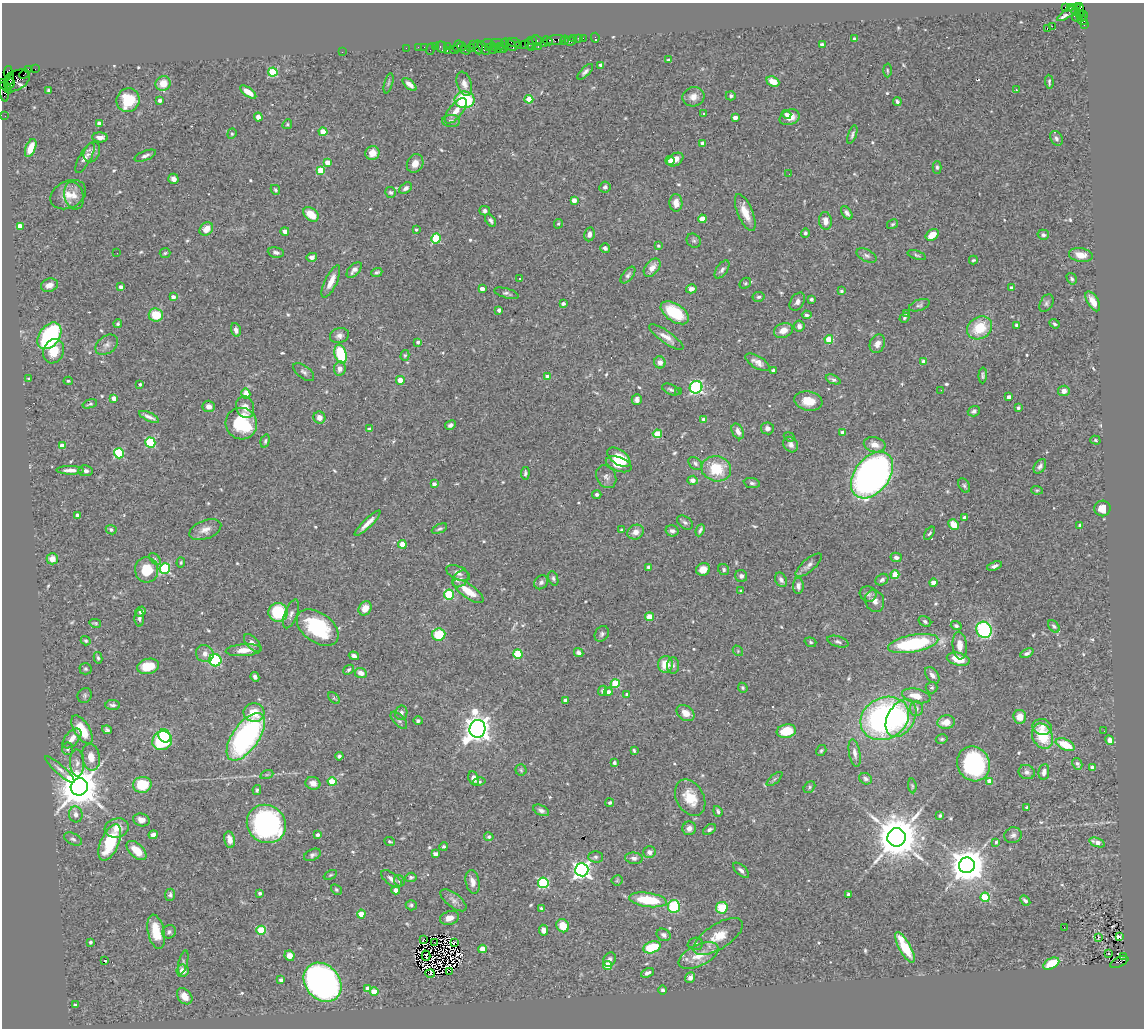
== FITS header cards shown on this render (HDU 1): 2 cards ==
NAXIS1  =                 1142
NAXIS2  =                 1026

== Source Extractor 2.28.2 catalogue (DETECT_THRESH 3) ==
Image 1142 x 1026 px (HDU 1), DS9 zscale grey, 1 PNG px = 1 image px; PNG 1146 x 1030 px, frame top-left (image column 1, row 1026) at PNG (2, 3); each listed source drawn as its Kron ellipse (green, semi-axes under 4 px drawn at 4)
Background 0.954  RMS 0.047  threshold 0.14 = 3 sigma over >= 5 px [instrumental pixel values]
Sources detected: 618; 5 with non-positive FLUX_AUTO (blend fragments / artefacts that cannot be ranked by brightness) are neither listed nor drawn; of the other 613, the 500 brightest by FLUX_AUTO listed and drawn (113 fainter detections omitted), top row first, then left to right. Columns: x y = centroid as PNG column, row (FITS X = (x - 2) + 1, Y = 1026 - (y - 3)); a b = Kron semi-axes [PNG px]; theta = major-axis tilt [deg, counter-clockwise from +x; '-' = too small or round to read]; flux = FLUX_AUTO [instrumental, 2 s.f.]
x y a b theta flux
1065 7 3 3 - 340
1070 7 3 3 - 33
1080 10 7 4 80 400
1075 11 4 3 - 360
1069 12 14 3 37 25
1078 16 7 4 39 450
1083 16 5 3 - 330
1082 20 6 4 -36 230
1084 25 3 2 - 56
1052 26 2 2 - 730
1047 29 3 2 - 4.5
573 38 4 3 - 140
578 38 2 2 - 18
583 38 2 2 - 38
595 38 5 3 - 13
855 39 4 3 - 23
537 40 6 3 -51 92
556 40 9 5 8 270
565 40 5 3 - 37
533 41 3 2 - 60
548 41 6 4 -26 180
570 41 5 3 - 110
514 42 6 3 -11 180
487 43 6 3 8 120
497 43 6 2 3 240
529 43 6 3 -83 110
544 43 4 3 - 74
524 44 2 2 - 54
473 45 4 3 - 57
504 45 7 4 77 250
511 45 6 3 -53 170
519 45 2 2 - 48
822 45 4 3 - 16
435 46 3 2 - 61
458 46 6 2 69 66
462 46 4 2 - 48
500 46 3 2 - 150
418 47 2 2 - 36
424 47 2 2 - 31
441 47 6 5 - 140
447 47 3 2 - 66
478 47 7 3 -82 310
488 47 3 3 - 38
495 47 2 2 - 62
538 47 3 3 - 190
406 48 2 2 - 27
470 48 4 3 - 48
484 48 8 3 -54 360
531 48 4 2 - 110
430 49 6 2 72 180
500 49 5 2 - 150
454 50 4 3 - 180
466 50 5 2 - 140
493 50 2 2 - 39
447 51 3 2 - 69
342 52 2 2 - 90
668 60 4 3 - 4.5
601 65 4 4 - 20
29 69 4 2 - 49
35 69 2 2 - 10
887 70 7 3 -89 4.1
8 72 6 3 77 76
273 72 4 4 - 180
585 72 10 4 45 9.6
24 74 5 2 - 75
9 79 7 4 72 260
17 80 14 9 34 620
773 82 7 5 -23 39
1049 82 7 3 -86 5.2
10 83 5 2 - 260
163 83 8 7 - 47
389 83 10 3 75 5.1
410 84 8 4 -41 17
464 84 12 7 -72 18
6 86 9 3 -51 330
1016 89 3 3 - 8.9
49 91 4 3 - 7.4
4 92 10 4 -79 250
248 92 9 4 -35 35
731 96 5 4 - 6.8
693 97 11 9 15 25
529 99 4 4 - 68
128 100 12 11 - 120
160 100 4 3 - 10
465 100 10 8 2 240
897 101 4 3 - 10
456 111 15 6 51 28
703 113 3 3 - 15
786 114 5 4 - 9.4
5 116 2 2 - 14
258 117 4 4 - 21
735 117 4 3 - 21
790 117 10 7 23 32
451 121 9 6 -1 9.4
99 124 4 4 - 22
287 124 5 4 - 4.6
323 132 4 4 - 80
232 134 5 4 - 4.3
852 135 10 3 71 7.4
100 137 8 5 -2 17
1056 138 8 5 -62 8.8
702 143 4 3 - 9.1
31 148 9 5 68 43
92 152 11 7 63 13
372 153 7 7 - 35
145 156 11 4 21 11
85 158 17 6 61 25
670 160 4 4 - 9.7
675 160 9 6 31 25
328 162 4 4 - 40
415 163 9 8 - 25
937 167 6 4 -89 5.5
321 170 4 4 - 96
789 174 2 2 - 4.8
173 179 5 5 - 17
605 187 6 5 - 7.1
406 188 7 5 35 10
275 190 5 4 - 5.1
391 192 6 5 - 6.5
68 195 19 13 27 46
74 196 14 9 -75 26
574 200 4 4 - 23
676 203 9 6 -88 26
485 211 5 4 - 8.4
745 212 20 7 -67 48
847 213 7 4 -55 11
311 214 8 6 -38 53
702 219 4 4 - 56
491 220 7 4 -54 8.6
825 221 9 6 -83 21
558 224 5 4 - 4.6
893 224 6 4 30 5.3
20 226 4 4 - 32
206 229 7 6 - 38
416 229 3 3 - 4.3
285 231 4 4 - 31
805 233 4 4 - 6
589 234 7 5 80 14
932 235 7 5 36 39
1043 235 5 5 - 7.2
436 239 5 5 - 180
694 241 7 6 - 6.8
658 246 4 3 - 5.3
605 248 5 4 - 11
276 252 8 5 -10 10
117 253 2 2 - 41
165 253 5 5 - 4.6
867 255 11 6 -28 10
917 255 10 4 -18 6.5
1081 255 12 7 -9 33
312 257 5 4 - 13
973 260 4 3 - 4.2
652 268 10 6 50 27
722 269 10 5 55 11
354 270 9 5 46 15
377 272 6 4 22 6.5
628 275 10 5 51 9.1
519 279 3 2 - 8.4
1072 279 6 4 -58 6.7
331 282 17 6 65 33
745 283 6 5 - 5.1
49 285 9 6 18 20
121 287 4 4 - 12
1011 288 4 4 - 6.5
482 289 4 4 - 24
691 289 5 4 - 14
841 291 3 3 - 6.7
506 293 13 4 -16 8.3
173 297 4 3 - 16
759 297 6 5 - 6.8
811 299 4 3 - 6.8
1093 301 11 5 -60 28
797 302 10 6 58 12
1046 303 9 6 60 8.9
563 304 4 3 - 8.9
919 305 11 5 19 8.5
499 310 4 3 - 15
675 313 16 8 -34 140
906 313 4 3 - 5.7
156 315 7 6 - 73
807 315 5 3 - 7.1
904 318 5 4 - 4.6
118 324 4 4 - 5.7
1054 324 5 3 - 5.4
1016 325 4 3 - 6.3
799 326 5 5 - 13
980 328 13 11 33 98
236 330 7 5 -75 13
783 330 10 7 23 28
49 336 15 10 53 400
339 336 9 7 16 14
666 337 20 6 -35 27
829 339 4 4 - 85
418 342 4 4 - 7.8
877 344 9 7 65 22
107 345 12 8 37 16
54 351 12 10 69 55
341 354 9 5 -75 170
405 355 5 4 - 4.4
924 361 4 3 - 18
660 362 6 5 - 19
758 362 14 6 -31 20
340 369 7 6 - 19
773 370 4 3 - 5.3
304 372 12 6 -37 11
983 375 8 4 89 6.2
547 377 4 4 - 26
29 379 3 3 - 5
833 379 8 4 -22 8.8
400 380 4 4 - 49
68 381 4 3 - 4.2
140 384 3 3 - 6
696 387 6 6 - 520
671 389 9 5 -24 7.2
941 390 3 2 - 4.6
679 391 2 2 - 5.3
1064 391 6 5 - 19
246 394 5 4 - 30
1009 397 4 4 - 17
114 398 4 4 - 24
637 400 5 5 - 10
808 401 14 9 -10 52
90 404 7 4 17 5.6
209 406 6 5 - 18
245 407 11 8 -70 28
1018 408 3 3 - 5.5
974 411 6 5 - 8
149 417 11 3 -24 13
319 418 6 6 - 19
704 419 4 4 - 18
241 424 16 15 - 180
450 425 6 4 29 8.8
767 428 6 6 - 13
370 429 4 3 - 16
738 431 8 5 -62 17
843 432 4 4 - 22
657 434 4 4 - 81
789 437 6 4 -22 4.3
1095 440 5 4 - 4.7
265 441 7 4 75 5.4
150 443 5 5 - 240
791 445 8 6 -53 13
875 445 11 7 -15 31
62 446 4 4 - 43
119 453 5 5 - 250
619 457 13 7 -36 94
695 463 8 5 -41 8.1
619 464 13 7 -19 44
1040 466 8 5 55 11
716 469 15 12 -13 100
70 470 14 4 -1 19
86 471 7 5 -7 9.7
525 473 6 4 84 6.4
872 475 26 17 52 1800
606 477 12 9 -61 15
693 480 5 4 - 18
752 483 8 5 -8 7.8
434 484 4 3 - 13
964 485 7 5 -60 6.9
1037 490 6 4 -5 4.2
597 494 5 4 - 11
1102 508 8 8 - 37
78 515 4 3 - 12
964 517 3 3 - 11
685 522 9 6 -38 8.2
368 523 17 4 45 24
954 525 6 4 -48 46
1080 525 4 3 - 11
439 529 8 4 24 5.7
111 530 5 4 - 8.2
205 530 17 9 20 27
622 530 4 4 - 8.4
700 530 6 3 66 7.5
672 531 6 5 - 9.6
636 532 8 7 - 21
929 533 7 4 54 4.7
402 544 4 4 - 62
896 557 6 4 -13 9.5
52 559 5 5 - 25
155 559 7 4 -47 5.1
181 563 5 4 - 4.4
809 565 16 6 40 16
994 566 7 4 20 9.7
649 567 4 3 - 14
165 569 5 5 - 290
703 569 7 6 - 27
724 569 6 5 - 7.7
147 570 12 11 - 82
458 573 12 6 -25 15
895 575 4 4 - 96
741 576 6 6 - 12
553 578 7 4 -72 7.1
460 579 9 6 49 13
781 580 7 5 -60 11
882 580 7 5 35 10
541 582 7 6 - 10
933 583 4 4 - 25
798 586 8 5 -90 14
468 591 18 7 -35 55
741 591 3 3 - 5.7
868 594 8 7 - 11
449 595 5 5 - 190
875 601 11 9 -68 20
365 608 7 6 - 36
141 611 5 4 - 10
278 612 9 9 - 140
291 614 15 6 69 15
649 617 4 4 - 68
139 618 8 5 90 8.1
925 621 7 5 -34 7.2
95 623 6 3 -14 4.4
956 626 5 4 - 7.3
1054 626 7 4 -48 7
318 628 23 14 -36 240
984 630 8 7 - 380
439 634 7 6 - 92
602 634 8 6 51 8.6
86 641 5 4 - 5.6
810 642 6 4 -19 5.7
838 642 11 5 -17 8.5
252 643 11 5 -48 14
913 644 25 8 10 310
960 645 14 7 -86 31
244 650 18 6 4 35
738 651 6 4 -49 4.4
579 653 5 4 - 9.3
1027 653 7 4 27 8.9
205 654 9 8 - 18
518 654 4 4 - 150
354 656 5 4 - 9.7
98 658 6 4 -79 5.8
958 659 11 6 -13 53
215 660 6 6 - 270
665 664 8 7 - 55
148 666 11 7 13 74
673 666 8 6 87 9.9
85 669 6 6 - 5.4
349 670 6 4 40 5.5
361 673 6 5 - 21
932 675 9 5 -52 14
255 677 5 4 - 11
615 684 4 4 - 120
743 688 5 4 - 5.2
932 688 6 6 - 5.7
602 691 5 4 - 5.9
608 692 4 4 - 16
627 694 4 3 - 6.6
85 695 8 7 - 7.2
916 696 14 7 -12 43
334 698 7 4 -45 4.9
566 700 4 4 - 27
113 705 7 5 -4 9.5
916 709 7 6 - 14
254 713 10 9 - 55
401 713 7 6 - 11
686 713 10 7 -36 29
1020 717 7 6 - 39
885 718 25 20 28 940
901 718 20 13 60 110
399 720 11 5 -47 8.1
418 721 4 4 - 7.5
946 722 9 6 7 34
1042 727 9 8 - 19
477 729 9 8 - 3800
82 730 16 7 -59 82
107 730 5 4 - 6.9
786 731 10 7 11 82
1104 731 2 2 - 4.8
165 736 7 5 -51 330
1042 736 13 10 -64 130
246 737 27 13 55 650
72 738 12 7 48 24
942 739 6 4 15 5.5
1110 740 5 4 - 25
162 741 10 9 - 180
1065 745 10 5 -25 82
68 749 6 5 - 6.6
634 751 4 3 - 4.6
821 751 6 4 58 5.4
855 753 14 5 -79 15
339 756 4 3 - 6.6
91 757 13 9 -79 32
77 763 13 7 -89 16
614 763 3 3 - 9
973 764 18 16 -60 370
1077 764 6 4 -59 9.4
1092 768 4 4 - 28
60 769 19 4 -42 15
521 770 5 5 - 5.1
1027 772 8 7 - 12
1044 772 8 5 81 16
267 774 7 4 19 4.8
474 778 7 5 -65 25
774 779 10 3 40 5.6
866 779 6 5 - 7.8
990 781 4 4 - 48
332 782 4 4 - 110
479 782 7 4 14 5.7
313 783 7 6 - 21
142 785 9 8 - 110
912 786 7 4 -83 4.5
79 787 9 8 - 11000
809 787 6 5 - 5.6
257 790 5 4 - 5.7
690 798 19 13 -61 78
610 803 4 3 - 6.9
1027 807 4 3 - 7.9
541 810 8 5 -26 10
718 811 5 4 - 7.1
76 814 8 6 -76 17
940 816 4 3 - 4.7
141 820 8 6 -16 20
266 824 20 18 -39 640
117 828 12 9 15 35
689 828 7 6 - 16
709 830 7 4 34 7.9
153 835 4 4 - 16
317 835 3 3 - 11
1013 835 9 8 - 11
489 837 5 4 - 5.1
896 837 9 9 - 14000
73 839 9 5 -26 9
230 840 8 5 -78 23
390 841 5 4 - 4.5
110 842 19 9 67 160
996 842 3 3 - 5.8
1097 842 8 4 -19 25
444 846 4 3 - 5.5
137 850 12 6 -44 53
649 852 6 6 - 13
435 854 4 3 - 23
312 855 9 5 25 8.6
595 857 7 5 -1 7.1
634 858 9 5 -6 11
967 865 8 8 - 7800
582 870 7 6 - 1300
741 870 10 5 -42 11
330 875 7 4 27 4.4
411 877 6 4 10 5.9
391 879 12 6 -36 17
617 880 5 5 - 4.1
399 881 6 5 - 6
473 882 12 7 -78 20
543 883 5 5 - 290
336 890 6 4 -40 5
396 890 4 4 - 24
260 893 4 4 - 8.1
849 894 3 3 - 11
170 895 6 5 - 7.6
985 897 5 4 - 170
453 900 15 7 -38 16
648 900 19 7 -7 140
1025 901 6 4 -49 9.2
411 905 5 5 - 6.9
674 906 6 6 - 160
541 908 3 3 - 5.5
722 908 6 5 - 92
361 914 4 4 - 56
449 918 10 6 18 22
563 926 7 6 - 52
1064 927 2 2 - 12
261 930 5 4 - 130
544 930 5 4 - 15
156 932 17 8 -78 74
169 932 7 6 - 8.4
664 935 7 5 -29 11
718 936 28 12 33 65
1098 937 3 3 - 57
1119 937 4 3 - 23
423 940 3 2 - 5.6
91 942 3 3 - 8.3
435 942 2 2 - 4.1
454 942 4 2 - 8.6
695 944 8 6 3 8.4
652 947 9 5 18 130
905 947 17 5 -61 110
482 949 4 4 - 42
1109 954 3 3 - 7.3
290 956 5 5 - 24
426 956 5 3 - 5.6
698 956 21 10 26 55
1123 956 4 3 - 310
105 960 3 2 - 5.7
609 960 7 6 - 12
183 962 12 4 75 8.3
1119 962 10 5 26 330
1051 964 8 5 28 72
608 966 4 4 - 87
182 971 6 6 - 28
450 971 4 3 - 53
647 973 7 4 25 9.7
430 974 4 4 - 7.9
690 978 5 5 - 11
281 980 4 3 - 11
322 982 21 17 -49 1200
368 989 4 3 - 27
663 990 4 4 - 7.6
374 992 4 4 - 71
185 996 9 6 -49 33
75 1005 4 3 - 13
At the frame edge (FLAGS 8, measured only in part): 1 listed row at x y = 4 92
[113 fainter detections neither listed nor drawn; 5 non-positive-flux detections neither listed nor drawn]